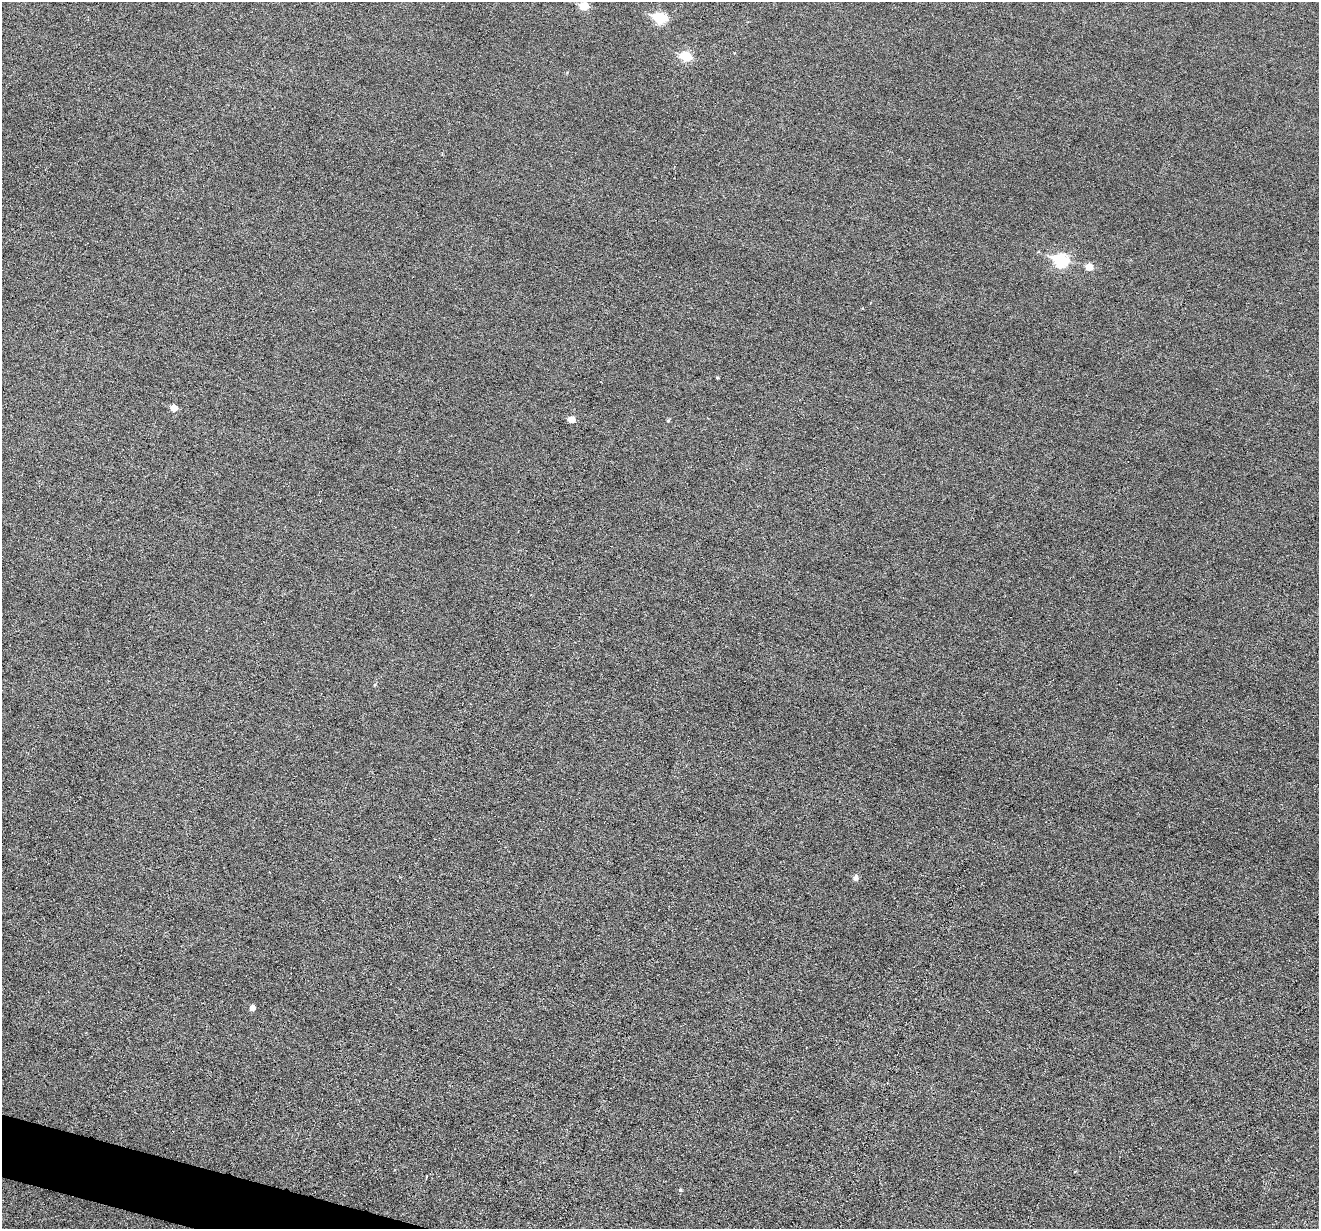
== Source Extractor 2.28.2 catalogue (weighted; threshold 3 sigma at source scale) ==
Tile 7 of 4 x 4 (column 3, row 2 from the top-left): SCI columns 2637-3953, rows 2583-3809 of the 5274 x 5294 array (HDU 1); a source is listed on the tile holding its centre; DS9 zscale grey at full resolution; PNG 1321 x 1231 px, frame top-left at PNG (2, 2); no overlay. Shown black and unused: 1% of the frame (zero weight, under 3 of 6 exposures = <1% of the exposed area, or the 3 px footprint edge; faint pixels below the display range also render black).
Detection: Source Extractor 2.28.2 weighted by HDU 2 'WHT'; one run over the whole footprint, this tile lists its part. Background 0.0399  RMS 0.0054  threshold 0.0222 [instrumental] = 3 sigma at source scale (4.09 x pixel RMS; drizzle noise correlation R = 1.36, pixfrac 0.8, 0.05/0.05 arcsec/px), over >= 5 px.
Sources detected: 12; all 12 listed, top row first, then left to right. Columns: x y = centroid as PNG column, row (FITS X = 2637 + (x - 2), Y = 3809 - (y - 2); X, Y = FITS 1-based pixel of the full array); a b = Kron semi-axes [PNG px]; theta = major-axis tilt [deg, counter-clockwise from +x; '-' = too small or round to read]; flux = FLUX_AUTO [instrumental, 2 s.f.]
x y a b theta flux
583 6 6 6 - 11
660 18 7 6 - 31
686 56 7 6 - 17
1061 260 8 7 - 46
1089 267 6 5 - 6.1
717 378 4 3 - 0.45
174 408 6 5 - 4.3
571 419 6 5 - 4.2
668 420 5 4 - 0.58
855 878 6 5 - 2.2
252 1008 5 5 - 2.5
680 1190 5 4 - 0.54